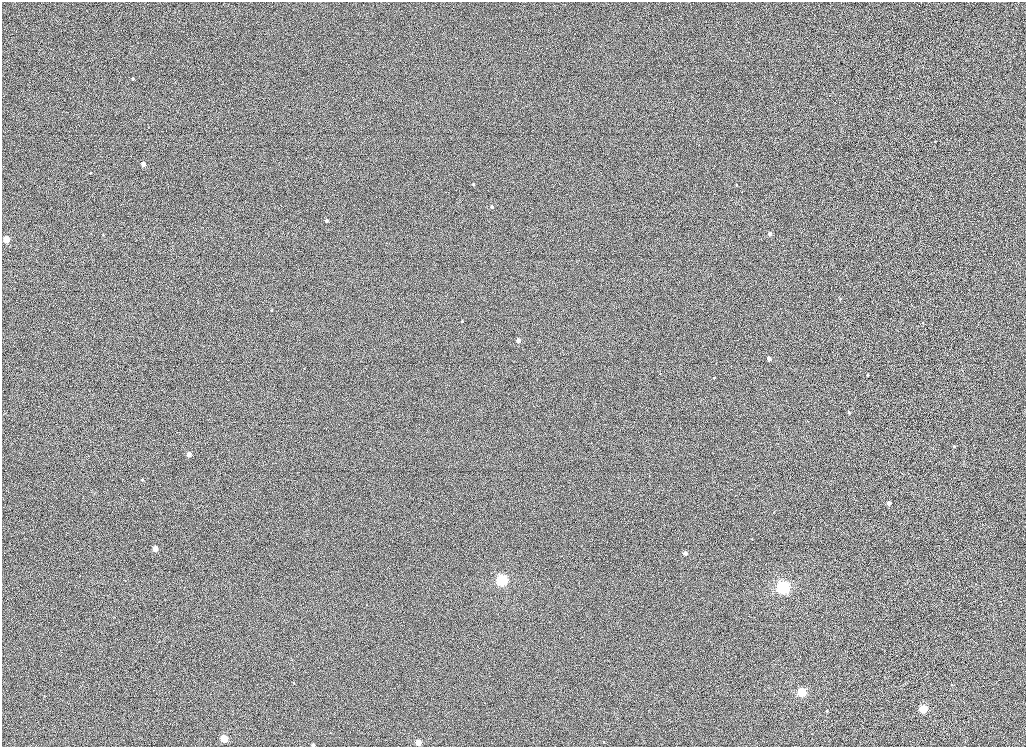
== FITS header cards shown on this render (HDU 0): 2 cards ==
NAXIS1  =                 2048
NAXIS2  =                 1489

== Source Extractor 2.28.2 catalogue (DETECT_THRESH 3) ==
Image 2048 x 1489 px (HDU 0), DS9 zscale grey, zoomed out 1/2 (1 PNG px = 2 x 2 image px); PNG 1028 x 749 px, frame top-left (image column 1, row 1489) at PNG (2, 2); no overlay
Background 1020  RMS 5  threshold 14.9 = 3 sigma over >= 5 px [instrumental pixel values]
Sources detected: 45; all 45 listed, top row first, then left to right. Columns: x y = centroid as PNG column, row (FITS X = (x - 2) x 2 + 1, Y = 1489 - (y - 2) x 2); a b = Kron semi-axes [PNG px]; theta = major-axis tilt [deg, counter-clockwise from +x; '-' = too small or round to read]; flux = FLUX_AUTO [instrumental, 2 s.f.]
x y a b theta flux
133 79 2 2 - 2400
935 141 2 2 - 450
143 164 3 3 - 14000
90 173 2 2 - 1000
473 184 2 2 - 1200
736 185 3 2 - 920
492 207 3 2 - 4200
326 220 3 3 - 4400
770 233 3 3 - 7200
103 235 3 2 - 610
6 239 3 3 - 69000
840 299 3 3 - 580
271 310 3 3 - 930
462 321 2 2 - 1100
923 323 2 2 - 790
518 340 3 3 - 16000
632 343 2 2 - 350
769 358 3 3 - 10000
660 374 2 2 - 430
868 375 2 2 - 2000
714 378 2 2 - 1500
849 412 2 2 - 2100
954 446 3 3 - 2200
189 454 3 3 - 15000
649 476 3 1 - 290
142 480 3 3 - 1200
888 503 3 3 - 13000
774 512 2 2 - 400
752 539 2 2 - 530
155 548 3 3 - 26000
685 553 3 3 - 12000
502 580 3 3 - 470000
783 587 4 4 - 540000
294 683 3 2 - 700
952 685 3 3 - 780
802 692 3 3 - 200000
44 696 3 2 - 510
484 703 3 2 - 300
923 709 3 3 - 130000
827 711 3 3 - 1100
330 733 3 2 - 450
224 738 3 3 - 89000
418 742 3 3 - 44000
604 742 3 2 - 530
313 745 3 2 - 4400
At the frame edge (FLAGS 8, measured only in part): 1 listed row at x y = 313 745